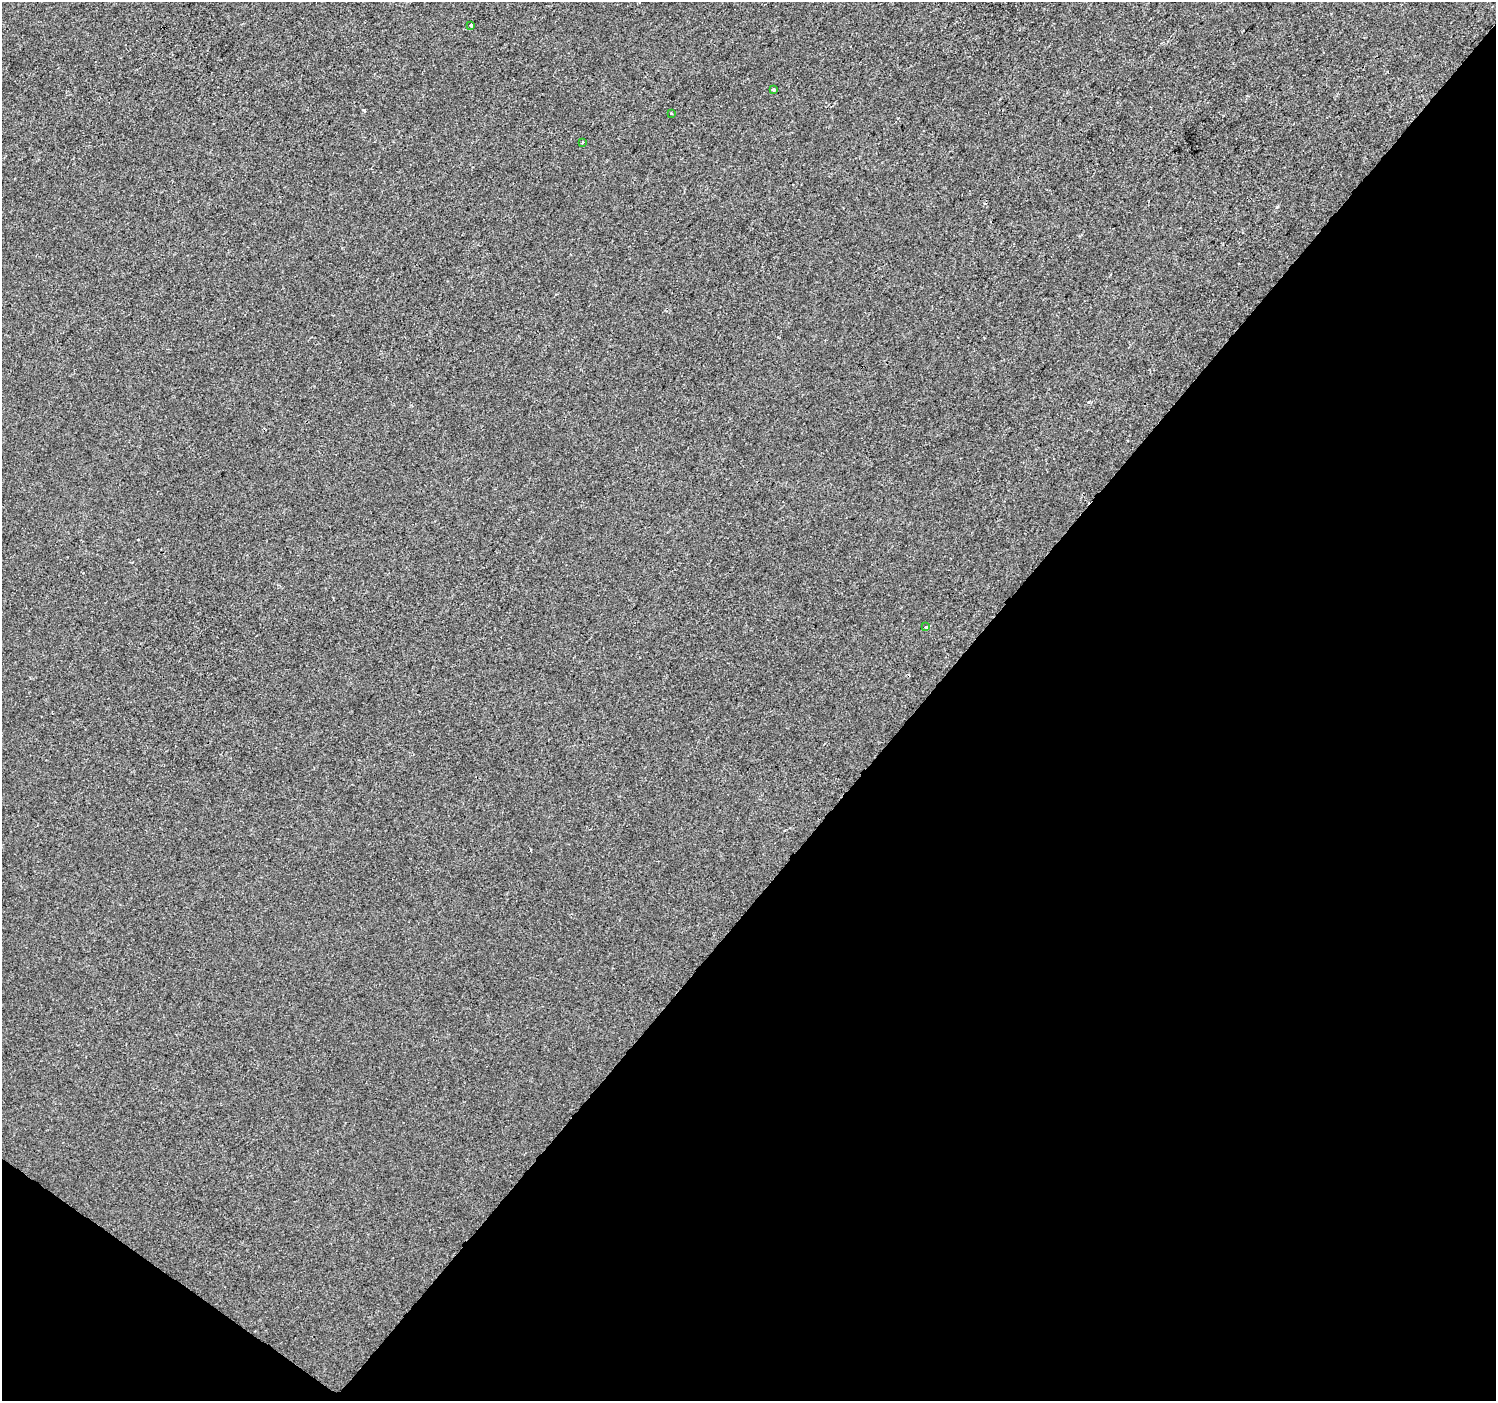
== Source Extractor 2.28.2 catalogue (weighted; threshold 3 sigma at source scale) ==
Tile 15 of 4 x 4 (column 3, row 4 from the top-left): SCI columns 2995-4488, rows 244-1642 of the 5982 x 6017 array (HDU 1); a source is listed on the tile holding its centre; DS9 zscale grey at full resolution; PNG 1498 x 1403 px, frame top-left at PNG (2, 2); each listed source drawn as its Kron ellipse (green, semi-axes under 4 px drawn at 4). Shown black and unused: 40% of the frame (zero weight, under 2 of 3 exposures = <1% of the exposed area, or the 3 px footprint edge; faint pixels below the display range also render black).
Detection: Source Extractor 2.28.2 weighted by HDU 2 'WHT'; one run over the whole footprint, this tile lists its part. Background -7.52e-04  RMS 0.0042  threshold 0.0187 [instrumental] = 3 sigma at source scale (4.5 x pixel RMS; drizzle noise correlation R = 1.50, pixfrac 1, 0.0396/0.0396 arcsec/px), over >= 5 px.
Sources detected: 8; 3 cosmic-ray / hot-pixel residue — neither listed nor drawn; the other 5 listed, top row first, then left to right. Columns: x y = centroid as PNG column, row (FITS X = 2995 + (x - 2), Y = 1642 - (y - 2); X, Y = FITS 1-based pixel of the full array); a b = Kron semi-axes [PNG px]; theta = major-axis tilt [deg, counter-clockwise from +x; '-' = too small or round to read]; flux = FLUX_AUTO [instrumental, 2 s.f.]
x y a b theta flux
471 25 3 3 - 1.2
773 90 3 3 - 1.2
671 113 4 2 - 0.33
582 143 3 2 - 0.43
926 627 3 3 - 2.3